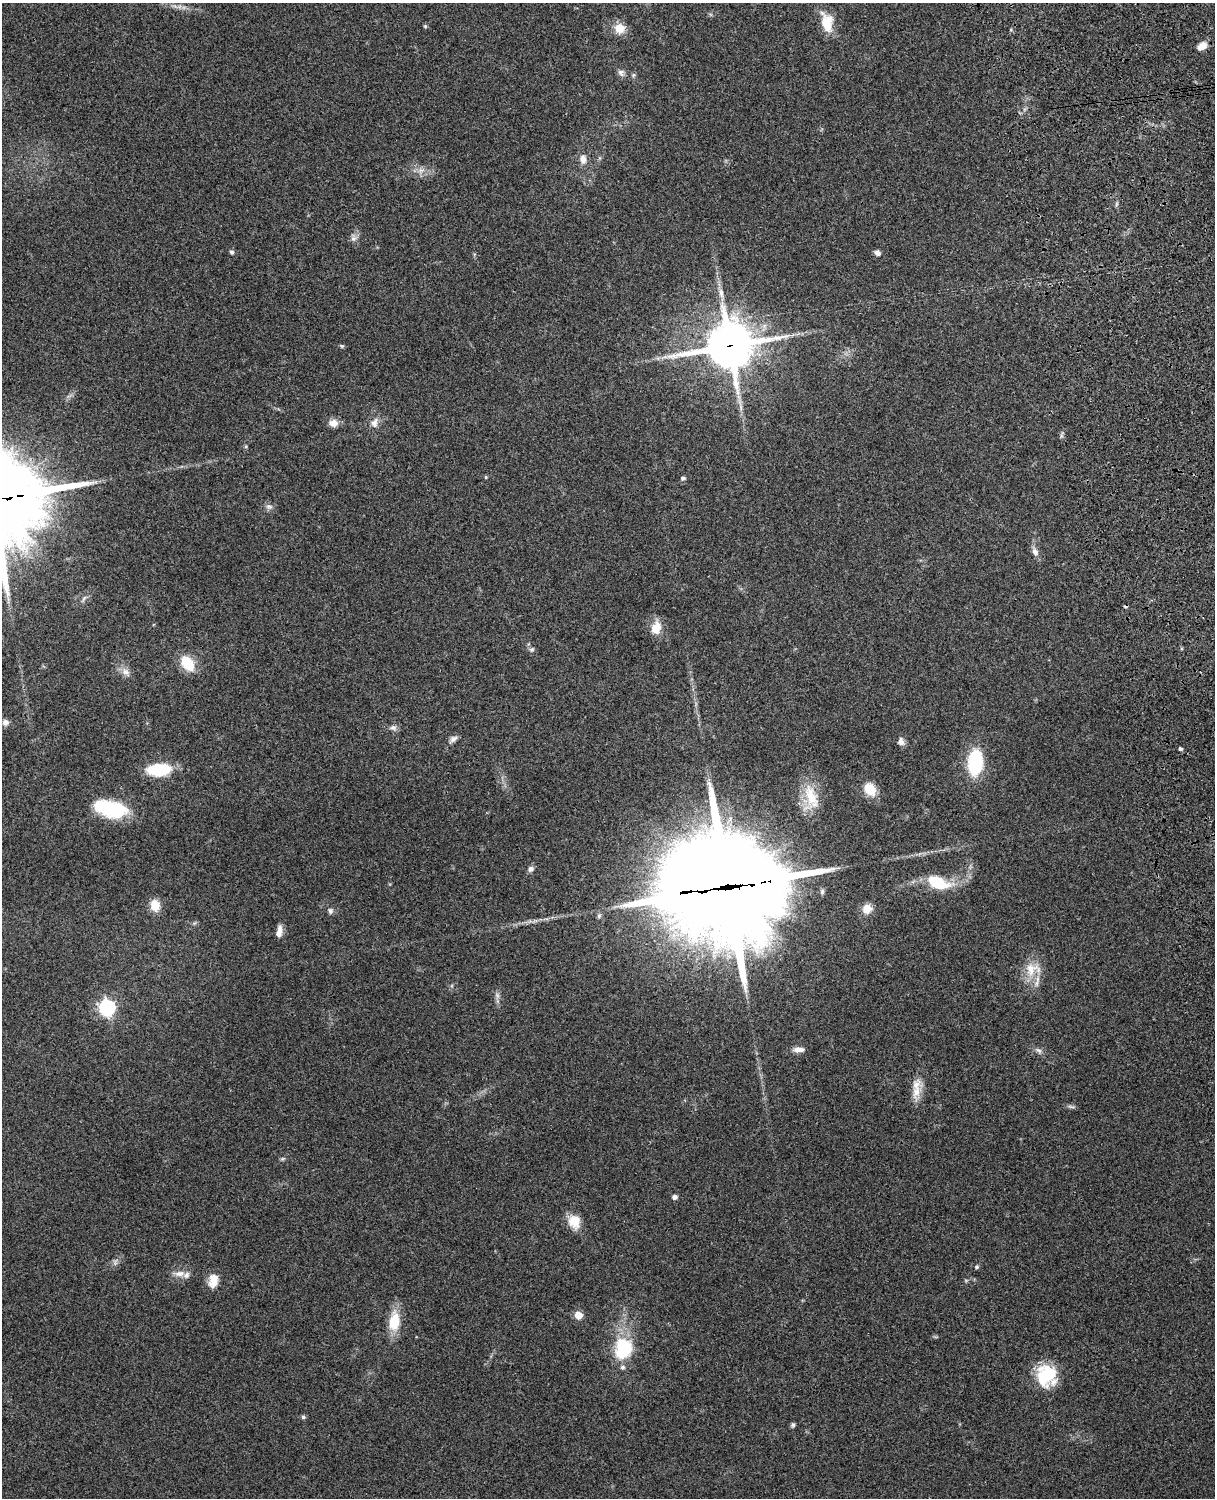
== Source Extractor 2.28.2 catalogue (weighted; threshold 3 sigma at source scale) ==
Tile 6 of 4 x 3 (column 2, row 2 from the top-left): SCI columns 1332-2544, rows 1661-3156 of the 5089 x 4930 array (HDU 1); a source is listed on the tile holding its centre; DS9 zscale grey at full resolution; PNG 1217 x 1500 px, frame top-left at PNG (2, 3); no overlay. Shown black and unused: <1% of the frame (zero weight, under 3 of 4 exposures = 6% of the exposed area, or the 3 px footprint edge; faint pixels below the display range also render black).
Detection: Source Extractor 2.28.2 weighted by HDU 2 'WHT'; one run over the whole footprint, this tile lists its part. Background 0.221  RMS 0.0084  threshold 0.0377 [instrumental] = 3 sigma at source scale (4.5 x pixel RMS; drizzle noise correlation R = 1.50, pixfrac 1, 0.05/0.05 arcsec/px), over >= 5 px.
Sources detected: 64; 1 too faint to see at this stretch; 2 long thin detections or spike segments (spike, bleed or trail) — not listed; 3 inside a brighter listed object's ellipse — not listed separately; the other 58 listed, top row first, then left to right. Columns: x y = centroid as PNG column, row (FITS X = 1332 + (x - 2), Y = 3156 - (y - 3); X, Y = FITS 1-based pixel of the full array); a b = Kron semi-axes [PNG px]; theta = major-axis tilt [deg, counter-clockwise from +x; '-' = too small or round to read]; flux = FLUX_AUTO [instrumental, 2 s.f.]
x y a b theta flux
827 23 22 12 -77 20
425 26 5 4 - 1.1
619 28 7 6 - 21
1202 46 11 7 31 7.8
621 73 10 8 -60 3.1
633 75 6 4 71 1.3
583 159 13 9 -85 5.6
421 170 11 6 -7 4.3
353 239 8 8 - 3.1
232 252 5 5 - 1.7
877 253 7 6 - 3.3
342 346 6 4 -43 1.1
730 346 16 14 9 3300
333 423 11 9 -3 6.4
374 423 14 9 79 5.6
486 477 5 4 - 0.9
683 478 4 4 - 2.1
269 506 10 6 -7 3
1035 552 11 7 -67 4.3
84 598 9 4 55 2.1
656 628 14 10 70 13
532 649 7 5 -6 1.8
187 663 13 8 -55 32
126 672 12 9 -31 5.1
5 722 8 7 - 3.7
393 728 11 6 -11 2.8
453 739 12 7 33 3.4
901 742 9 7 -83 4.2
1180 749 5 5 - 1.4
975 762 19 11 85 68
159 770 25 12 3 37
870 789 16 12 -55 15
811 797 38 18 -79 26
111 808 35 17 -11 54
531 869 8 7 - 2.8
938 883 25 13 -20 33
728 887 52 32 6 23000
155 905 12 10 -81 13
867 909 10 9 - 9.6
330 911 8 7 - 2.4
279 932 14 7 80 5.8
1032 969 25 18 6 17
107 1008 7 7 - 250
798 1050 14 6 1 5.2
1039 1050 10 5 -40 2.6
916 1092 23 11 81 12
1071 1107 11 3 -15 1.8
674 1197 5 4 - 3.6
574 1222 17 14 -72 13
977 1267 6 4 23 1.2
179 1274 15 8 7 6.2
213 1280 17 11 79 11
578 1315 5 5 - 20
394 1321 21 12 83 23
623 1348 22 18 83 45
1046 1375 25 21 68 37
303 1417 5 5 - 1.6
793 1425 6 5 - 1.6
Overlapping masked pixels (flux is a lower limit): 2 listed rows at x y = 730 346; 728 887